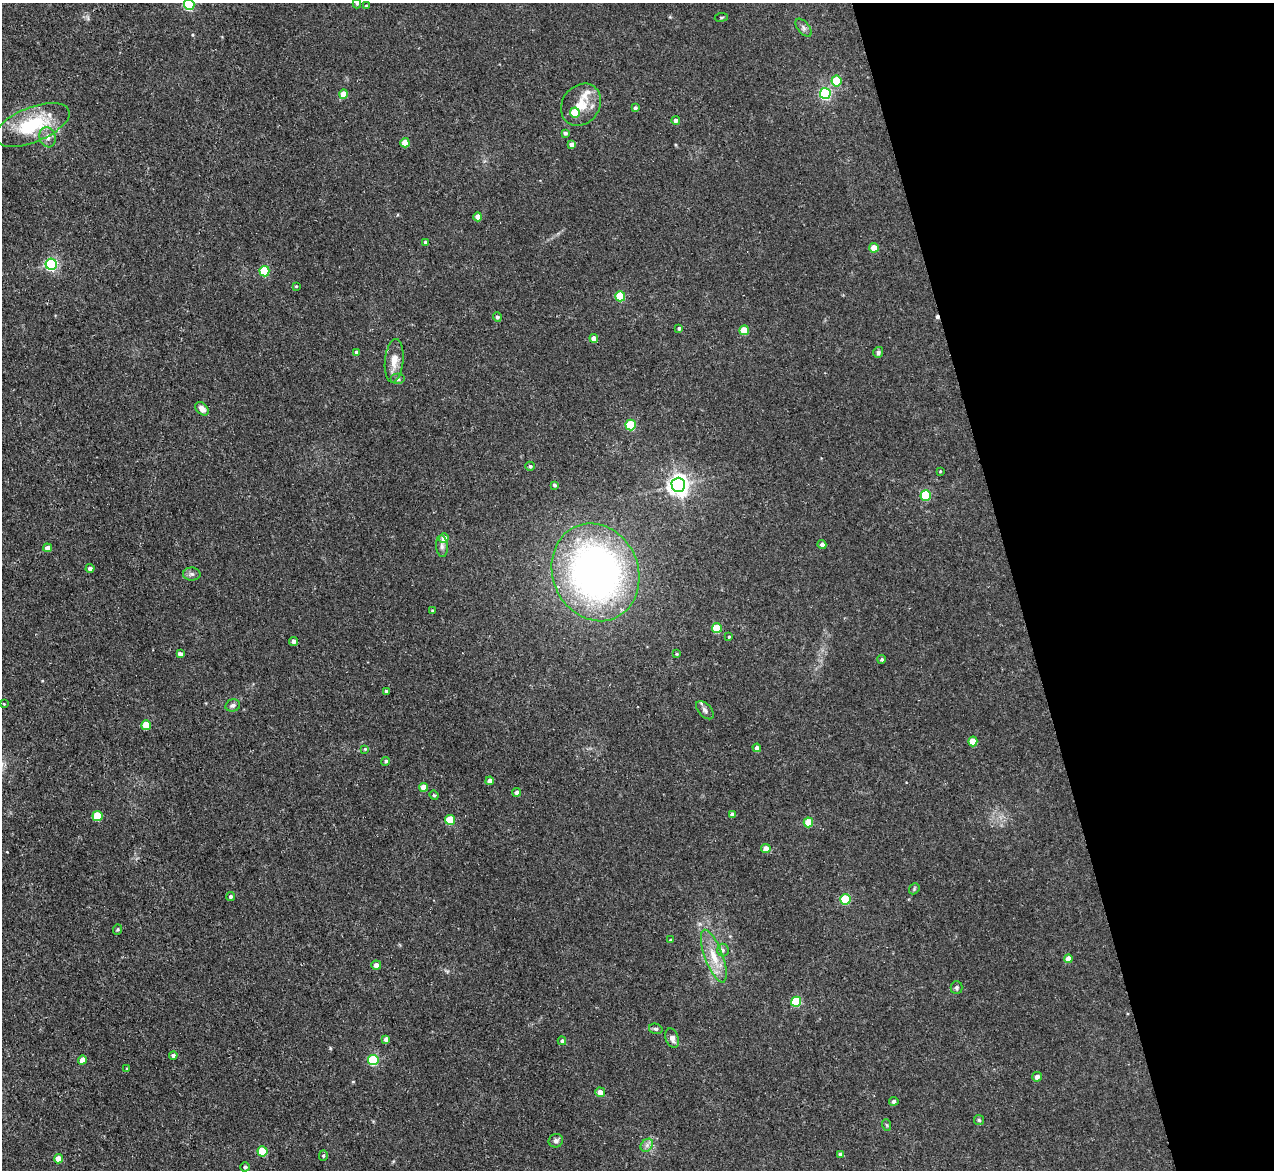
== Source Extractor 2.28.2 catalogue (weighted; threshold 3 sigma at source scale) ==
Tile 12 of 4 x 4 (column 4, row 3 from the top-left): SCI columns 3823-5094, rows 1303-2470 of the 5154 x 5095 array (HDU 1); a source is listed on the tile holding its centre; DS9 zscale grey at full resolution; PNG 1276 x 1172 px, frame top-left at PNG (2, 3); each listed source drawn as its Kron ellipse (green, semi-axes under 4 px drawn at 4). Shown black and unused: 20% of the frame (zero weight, under 3 of 5 exposures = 3% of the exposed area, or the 3 px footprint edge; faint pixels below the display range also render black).
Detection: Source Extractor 2.28.2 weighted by HDU 2 'WHT'; one run over the whole footprint, this tile lists its part. Background 0.0273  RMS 0.005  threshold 0.0226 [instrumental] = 3 sigma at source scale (4.5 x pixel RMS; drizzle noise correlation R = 1.50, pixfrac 1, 0.05/0.05 arcsec/px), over >= 5 px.
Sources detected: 105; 1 cosmic-ray / hot-pixel residue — neither listed nor drawn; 2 inside a brighter listed object's ellipse — not listed separately; the other 102 listed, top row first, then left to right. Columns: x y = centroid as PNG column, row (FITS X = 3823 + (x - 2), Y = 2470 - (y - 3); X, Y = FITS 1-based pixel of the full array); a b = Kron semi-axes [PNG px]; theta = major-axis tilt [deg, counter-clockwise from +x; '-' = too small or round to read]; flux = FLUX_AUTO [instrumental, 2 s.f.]
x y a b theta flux
357 3 5 4 - 0.73
189 5 5 5 - 37
366 6 4 3 - 0.53
721 17 6 3 8 0.52
803 28 10 5 -50 1.6
836 81 5 5 - 21
825 93 5 5 - 60
344 94 4 4 - 7.9
581 105 22 18 53 9.8
635 108 4 3 - 1.1
575 113 5 5 - 15
676 120 4 4 - 1.8
32 125 40 17 22 30
565 133 4 3 - 1.2
48 137 10 8 -72 2.5
405 143 4 4 - 7.3
572 145 4 4 - 2.7
478 217 4 4 - 5.1
425 242 4 3 - 1.2
874 248 4 4 - 7.9
51 264 5 5 - 80
264 271 5 5 - 24
296 286 4 3 - 0.47
620 296 5 5 - 20
497 317 5 4 - 1.2
679 328 4 3 - 0.78
744 330 5 4 - 11
594 338 4 4 - 3.5
357 352 4 4 - 1.3
878 352 5 5 - 1.6
394 361 22 9 84 5.9
398 379 7 5 0 0.99
202 409 8 5 -46 3.4
631 425 5 5 - 31
530 466 5 4 - 1.1
940 471 3 3 - 0.41
555 485 4 3 - 0.89
678 485 7 7 - 320
926 495 5 5 - 31
444 538 5 5 - 5.4
822 544 4 4 - 2
442 546 11 6 -86 1.9
47 548 4 4 - 2.6
90 568 4 4 - 1.7
595 572 50 43 -67 220
192 574 9 6 0 1.4
432 610 4 3 - 0.54
717 628 5 5 - 16
729 637 3 3 - 0.47
294 641 4 4 - 2.1
180 654 4 4 - 2.3
677 654 4 3 - 0.51
882 659 4 4 - 0.83
386 691 3 3 - 1
4 704 4 3 - 0.4
233 705 7 6 - 1.5
705 710 11 6 -47 1.7
146 725 5 5 - 12
973 741 5 4 - 9.4
757 748 4 4 - 2.4
365 749 4 4 - 0.44
386 761 4 4 - 0.85
490 781 4 4 - 2.8
424 787 4 4 - 5.5
517 792 4 4 - 1.8
434 795 5 4 - 0.55
732 814 4 4 - 2
97 816 5 5 - 20
450 820 5 5 - 17
808 822 5 4 - 11
766 849 5 4 - 4.6
914 889 6 4 49 0.69
231 897 4 4 - 1
845 900 5 5 - 28
118 930 5 4 - 0.64
670 940 4 3 - 0.38
723 950 6 6 - 1.1
714 956 28 9 -70 9.5
1068 959 4 4 - 4.5
376 965 5 4 - 3.3
956 988 6 6 - 1.1
796 1002 5 5 - 26
656 1029 7 5 -14 0.93
672 1038 10 6 -71 2.8
386 1039 4 4 - 2.6
562 1041 4 3 - 0.76
173 1055 4 4 - 1.3
82 1060 4 4 - 4.6
373 1060 5 5 - 34
127 1069 4 3 - 0.51
1037 1077 5 4 - 2.3
600 1092 5 5 - 4.6
894 1101 4 4 - 1.5
979 1120 5 5 - 0.72
887 1125 6 3 -70 0.53
556 1141 7 6 - 1.7
647 1145 7 5 47 1.6
263 1151 5 5 - 19
840 1154 4 4 - 1.5
323 1156 5 4 - 0.73
58 1159 4 4 - 5.6
245 1167 4 4 - 1.2
Isophote crosses this tile's border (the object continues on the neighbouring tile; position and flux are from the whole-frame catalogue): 2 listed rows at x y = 357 3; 189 5